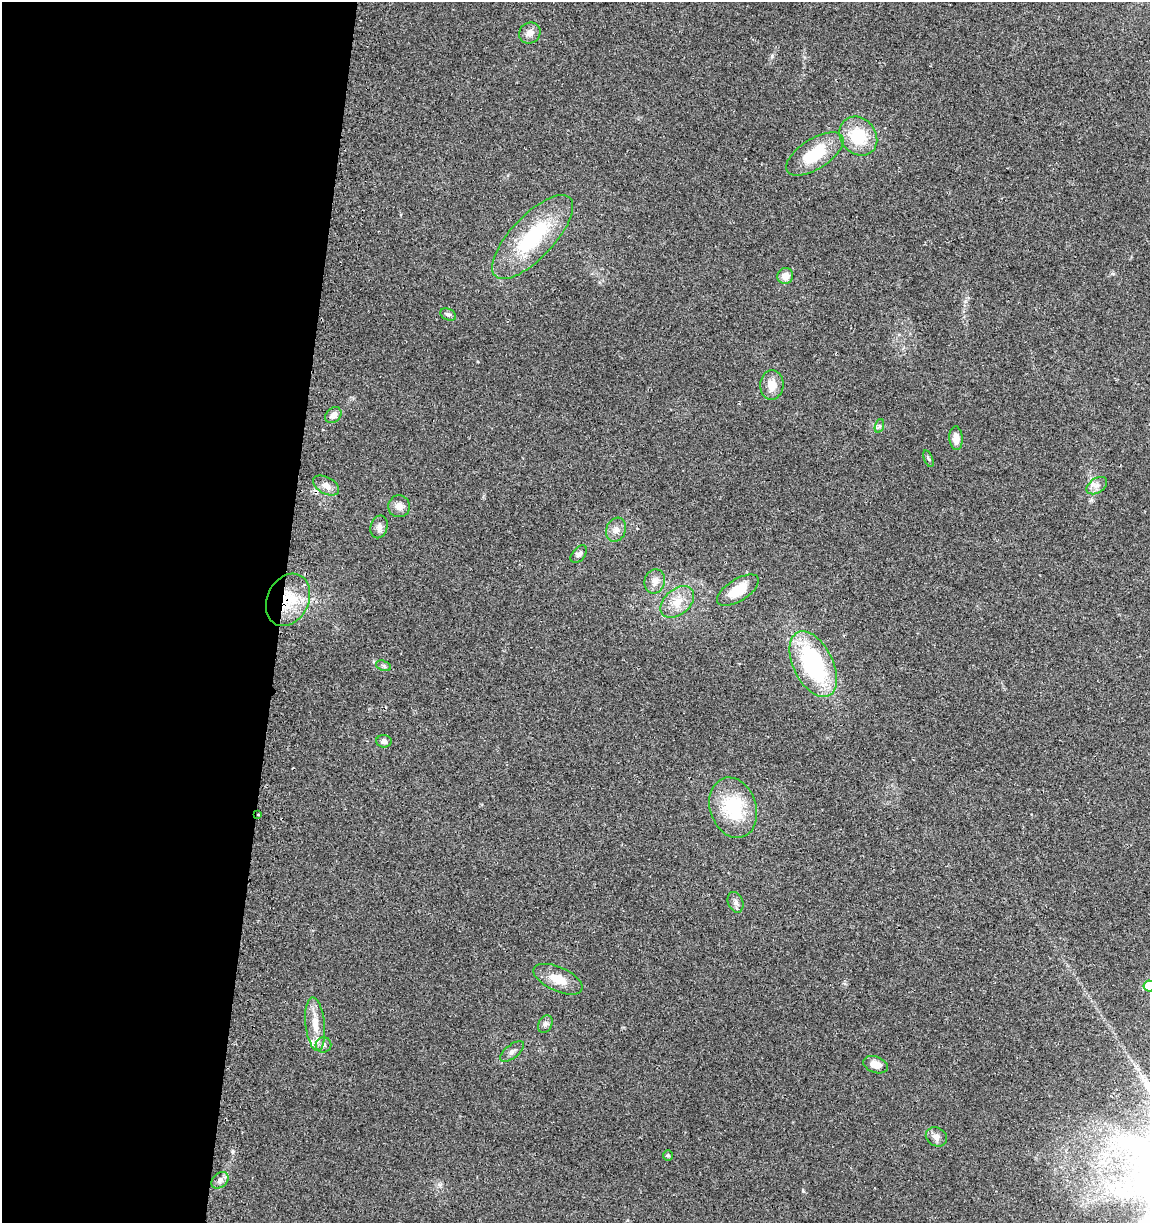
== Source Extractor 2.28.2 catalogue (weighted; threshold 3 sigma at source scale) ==
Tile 5 of 4 x 4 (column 1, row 2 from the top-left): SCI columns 316-1463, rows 2448-3668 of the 5161 x 4904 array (HDU 1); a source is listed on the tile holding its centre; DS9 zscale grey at full resolution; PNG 1152 x 1225 px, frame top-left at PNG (2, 2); each listed source drawn as its Kron ellipse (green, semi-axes under 4 px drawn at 4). Shown black and unused: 24% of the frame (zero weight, under 2 of 3 exposures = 2% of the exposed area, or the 3 px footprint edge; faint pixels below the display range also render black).
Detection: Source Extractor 2.28.2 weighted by HDU 2 'WHT'; one run over the whole footprint, this tile lists its part. Background 0.11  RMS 0.01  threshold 0.047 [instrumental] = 3 sigma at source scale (4.5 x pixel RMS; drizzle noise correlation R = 1.50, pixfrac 1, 0.0396/0.0396 arcsec/px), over >= 5 px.
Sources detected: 39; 1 cosmic-ray / hot-pixel residue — neither listed nor drawn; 1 inside a brighter listed object's ellipse — not listed separately; the other 37 listed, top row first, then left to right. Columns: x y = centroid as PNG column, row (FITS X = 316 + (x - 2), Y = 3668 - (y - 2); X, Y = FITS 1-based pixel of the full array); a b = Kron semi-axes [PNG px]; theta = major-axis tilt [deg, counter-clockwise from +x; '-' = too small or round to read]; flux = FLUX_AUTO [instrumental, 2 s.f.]
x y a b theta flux
530 33 11 10 - 6.9
858 136 21 17 -50 38
815 154 32 15 32 43
533 237 54 21 46 84
785 276 8 7 - 9.4
448 314 8 5 -24 2.4
772 385 15 11 86 12
333 415 9 7 42 7.3
879 426 7 4 72 1.9
956 438 12 6 -86 10
928 459 9 3 -69 1.4
326 485 14 8 -30 6.8
1097 486 11 7 33 5.6
399 506 11 11 - 6.8
379 527 11 8 75 5.1
616 530 12 9 70 6.8
579 554 10 6 51 3.7
655 581 12 10 75 7
738 590 24 11 32 21
288 600 27 20 64 41
677 602 19 12 40 16
813 664 35 19 -64 130
383 666 8 5 -20 2.1
384 741 8 6 -4 3.9
733 808 31 23 -72 59
258 815 3 3 - 2.3
735 902 10 7 -70 4.1
558 979 26 12 -24 18
1149 986 5 5 - 34
315 1024 27 9 -84 17
545 1024 9 6 60 3.6
323 1045 8 7 - 3.7
512 1051 14 6 38 4.6
875 1065 13 8 -20 11
936 1137 11 9 -30 5.7
668 1155 5 5 - 1.6
220 1180 9 7 42 5.1
Overlapping masked pixels (flux is a lower limit): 2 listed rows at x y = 288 600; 258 815
Isophote crosses this tile's border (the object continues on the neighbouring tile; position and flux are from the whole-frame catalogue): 1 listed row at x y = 1149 986
Unlisted compact peaks at least as high as the median listed source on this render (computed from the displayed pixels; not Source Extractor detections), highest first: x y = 803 1191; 772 56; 232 1151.